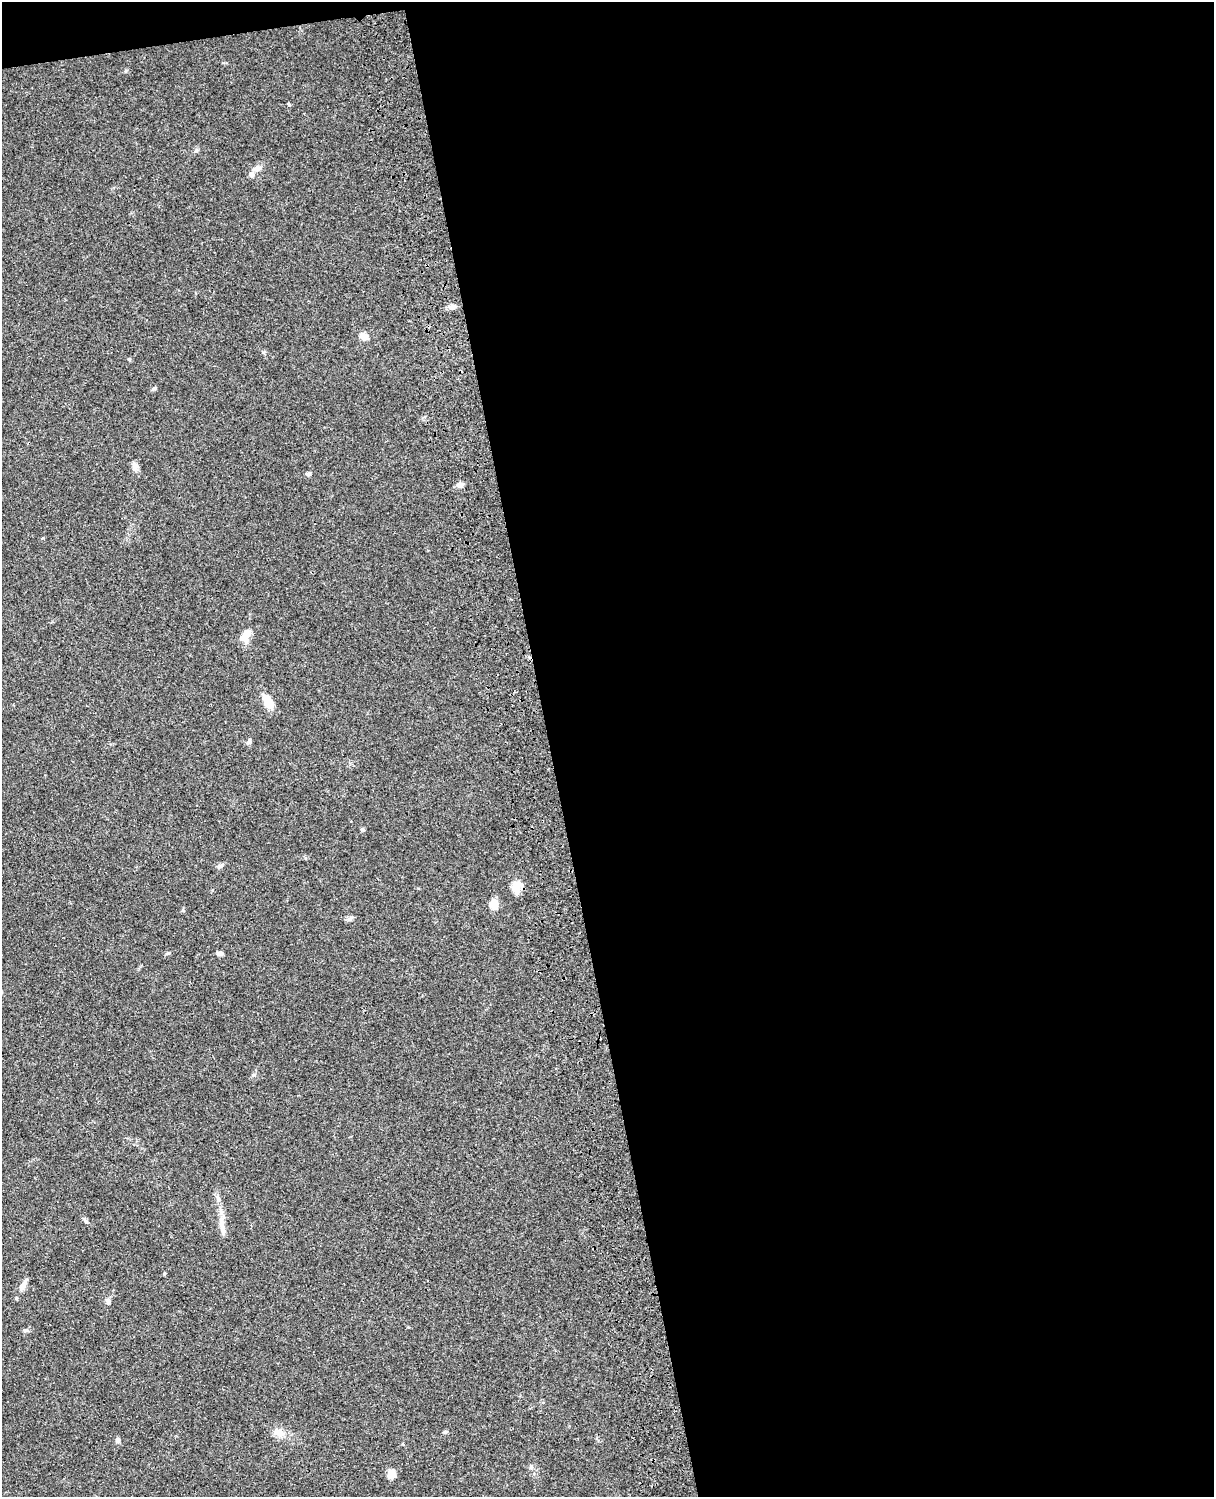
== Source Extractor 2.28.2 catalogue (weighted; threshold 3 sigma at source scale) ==
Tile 4 of 4 x 3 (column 4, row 1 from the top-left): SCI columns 3755-4966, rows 3267-4761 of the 5083 x 4923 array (HDU 1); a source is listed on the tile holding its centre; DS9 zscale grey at full resolution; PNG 1216 x 1499 px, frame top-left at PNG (2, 2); no overlay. Shown black and unused: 56% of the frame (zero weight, under 3 of 4 exposures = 6% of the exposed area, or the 3 px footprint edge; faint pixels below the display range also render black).
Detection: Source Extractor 2.28.2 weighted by HDU 2 'WHT'; one run over the whole footprint, this tile lists its part. Background 0.0952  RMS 0.0063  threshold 0.0283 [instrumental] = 3 sigma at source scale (4.5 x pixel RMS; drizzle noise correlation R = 1.50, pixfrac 1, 0.05/0.05 arcsec/px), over >= 5 px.
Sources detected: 26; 2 inside a brighter listed object's ellipse — not listed separately; the other 24 listed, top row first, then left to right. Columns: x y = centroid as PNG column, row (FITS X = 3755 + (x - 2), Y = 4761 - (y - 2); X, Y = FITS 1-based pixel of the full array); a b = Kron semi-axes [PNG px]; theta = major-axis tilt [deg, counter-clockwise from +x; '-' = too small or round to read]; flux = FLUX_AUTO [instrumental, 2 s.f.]
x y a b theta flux
257 168 11 7 21 3.3
453 306 11 5 14 2.2
364 336 10 7 -35 4.4
135 466 12 7 -79 2.7
308 474 7 5 19 1.2
460 485 8 7 - 2.5
245 635 16 9 60 6.5
268 702 15 9 -61 9.6
249 742 7 5 46 1.3
363 829 7 3 -19 0.72
220 866 7 5 29 1.5
515 888 17 10 -85 5.7
494 904 9 7 -86 8.3
219 953 8 5 -7 1.7
222 1226 36 5 -81 6.1
164 1274 4 4 - 0.63
23 1285 18 6 63 3.6
108 1301 8 5 -69 1.4
26 1330 8 4 1 1
279 1432 17 9 -20 5.3
446 1432 6 4 3 0.92
118 1440 6 6 - 2
531 1467 7 4 -19 1
392 1474 9 8 - 5.6
Unlisted compact peaks at least as high as the median listed source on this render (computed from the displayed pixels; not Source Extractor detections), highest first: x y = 289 105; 129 359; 196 151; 154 388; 168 953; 263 352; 253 1075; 86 1222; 183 910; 126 71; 350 919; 43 538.